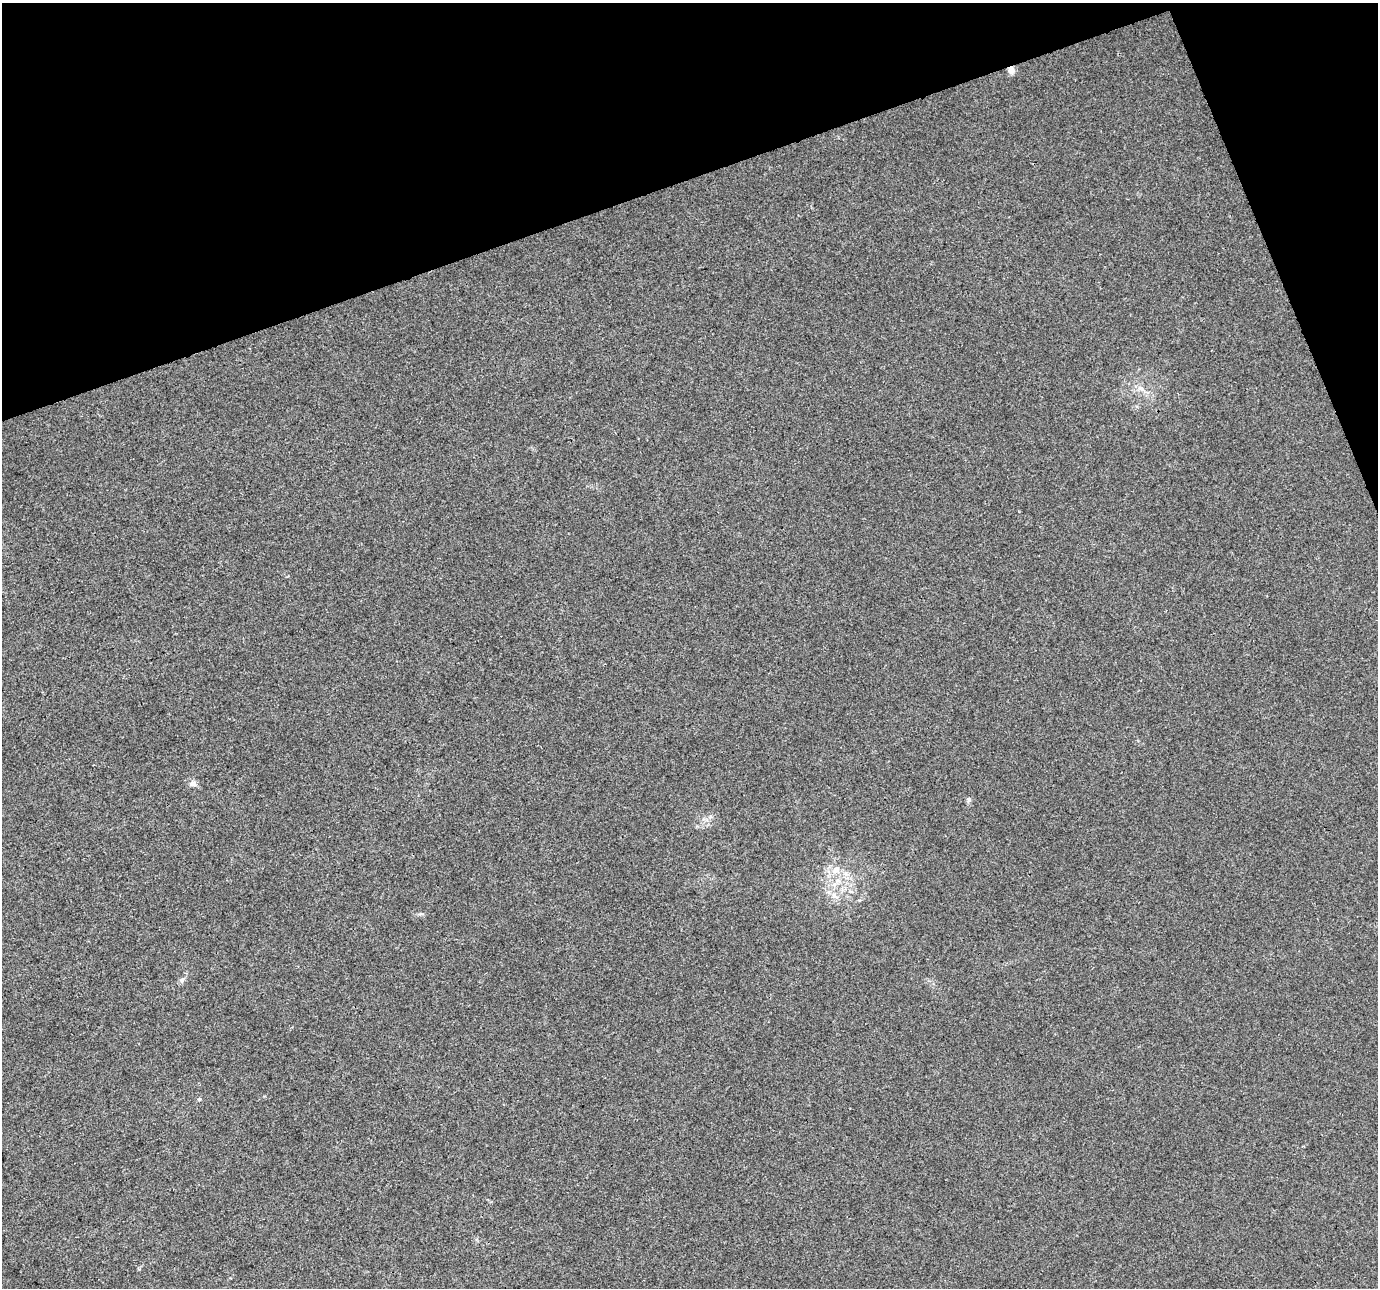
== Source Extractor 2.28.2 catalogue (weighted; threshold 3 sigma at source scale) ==
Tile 3 of 4 x 4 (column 3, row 1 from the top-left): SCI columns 2757-4132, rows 3989-5274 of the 5509 x 5350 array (HDU 1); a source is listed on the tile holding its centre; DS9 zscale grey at full resolution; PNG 1380 x 1290 px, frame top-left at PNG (2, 3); no overlay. Shown black and unused: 17% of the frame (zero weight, under 3 of 4 exposures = <1% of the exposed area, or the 3 px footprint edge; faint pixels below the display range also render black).
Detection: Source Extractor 2.28.2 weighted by HDU 2 'WHT'; one run over the whole footprint, this tile lists its part. Background 0.011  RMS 0.003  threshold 0.0136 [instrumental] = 3 sigma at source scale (4.5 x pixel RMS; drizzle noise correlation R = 1.50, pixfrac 1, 0.0396/0.0396 arcsec/px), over >= 5 px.
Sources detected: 9; all 9 listed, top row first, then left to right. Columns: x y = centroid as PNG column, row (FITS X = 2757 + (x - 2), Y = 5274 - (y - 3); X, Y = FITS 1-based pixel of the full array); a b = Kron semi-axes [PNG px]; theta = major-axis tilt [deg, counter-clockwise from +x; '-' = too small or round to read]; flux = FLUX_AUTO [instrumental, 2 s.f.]
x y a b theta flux
1011 70 10 7 -82 1.6
1141 388 9 5 -19 1.1
193 784 9 7 16 1.1
968 800 8 6 80 0.67
836 870 14 7 44 2.1
838 880 7 4 -1 0.81
834 895 8 5 -45 1
182 980 7 4 72 0.57
199 1099 5 4 - 0.36
Overlapping masked pixels (flux is a lower limit): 1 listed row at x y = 1011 70